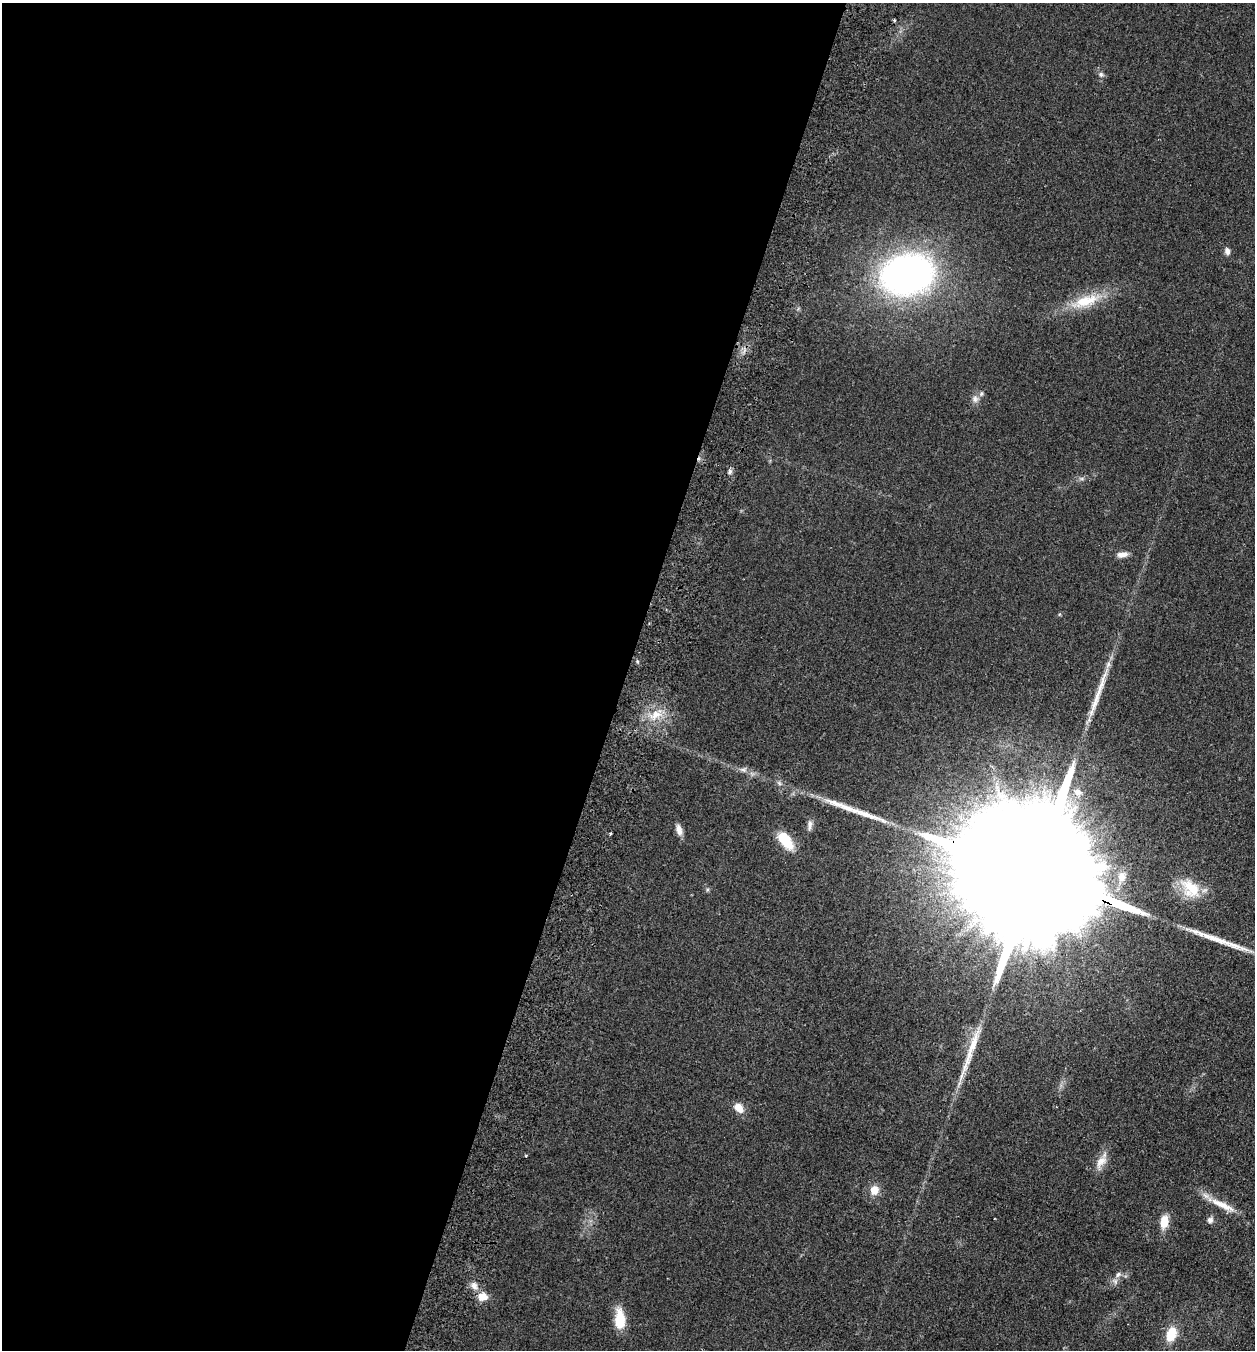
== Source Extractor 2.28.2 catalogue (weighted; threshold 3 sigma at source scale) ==
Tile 5 of 4 x 4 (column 1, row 2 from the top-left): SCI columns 190-1442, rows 2721-4068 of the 5519 x 5440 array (HDU 1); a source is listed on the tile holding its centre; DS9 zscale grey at full resolution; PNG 1257 x 1352 px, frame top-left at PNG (2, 3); no overlay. Shown black and unused: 50% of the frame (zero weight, under 2 of 3 exposures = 3% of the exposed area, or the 3 px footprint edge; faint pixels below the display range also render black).
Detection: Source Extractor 2.28.2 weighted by HDU 2 'WHT'; one run over the whole footprint, this tile lists its part. Background 0.0925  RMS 0.0083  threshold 0.0372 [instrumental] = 3 sigma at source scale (4.5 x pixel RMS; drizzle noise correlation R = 1.50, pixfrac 1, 0.05/0.05 arcsec/px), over >= 5 px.
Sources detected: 34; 4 long thin detections or spike segments (spike, bleed or trail) — not listed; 1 inside a brighter listed object's ellipse — not listed separately; the other 29 listed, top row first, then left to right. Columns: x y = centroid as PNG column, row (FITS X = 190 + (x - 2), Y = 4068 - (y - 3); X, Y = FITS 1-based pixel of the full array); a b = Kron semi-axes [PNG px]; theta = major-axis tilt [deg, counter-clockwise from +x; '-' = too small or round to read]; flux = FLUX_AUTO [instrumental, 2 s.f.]
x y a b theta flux
894 20 3 3 - 1.3
1101 74 7 6 - 2.3
1227 251 9 7 -76 3.1
907 275 41 31 12 380
1086 301 45 14 18 29
975 399 10 9 - 4
730 471 8 5 89 2.2
1122 554 13 7 7 5
656 715 15 11 38 11
1077 792 13 11 -33 7.9
838 804 42 8 -18 17
809 825 15 6 85 3.5
679 830 15 7 -75 5.2
610 834 4 3 - 0.92
785 840 23 11 -52 22
1031 873 107 25 -22 110000
1122 877 17 11 76 11
1190 888 30 20 -45 26
739 1108 12 9 -43 8.2
1101 1162 21 11 52 8.7
874 1190 10 9 - 9
1223 1205 41 8 -26 14
1210 1220 8 7 - 3
1164 1221 15 9 81 11
1118 1274 9 6 48 2.9
474 1286 11 7 -58 4.9
482 1297 11 9 -4 9.9
620 1320 21 10 -89 22
1171 1334 15 10 74 18
Overlapping masked pixels (flux is a lower limit): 1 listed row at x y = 1031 873